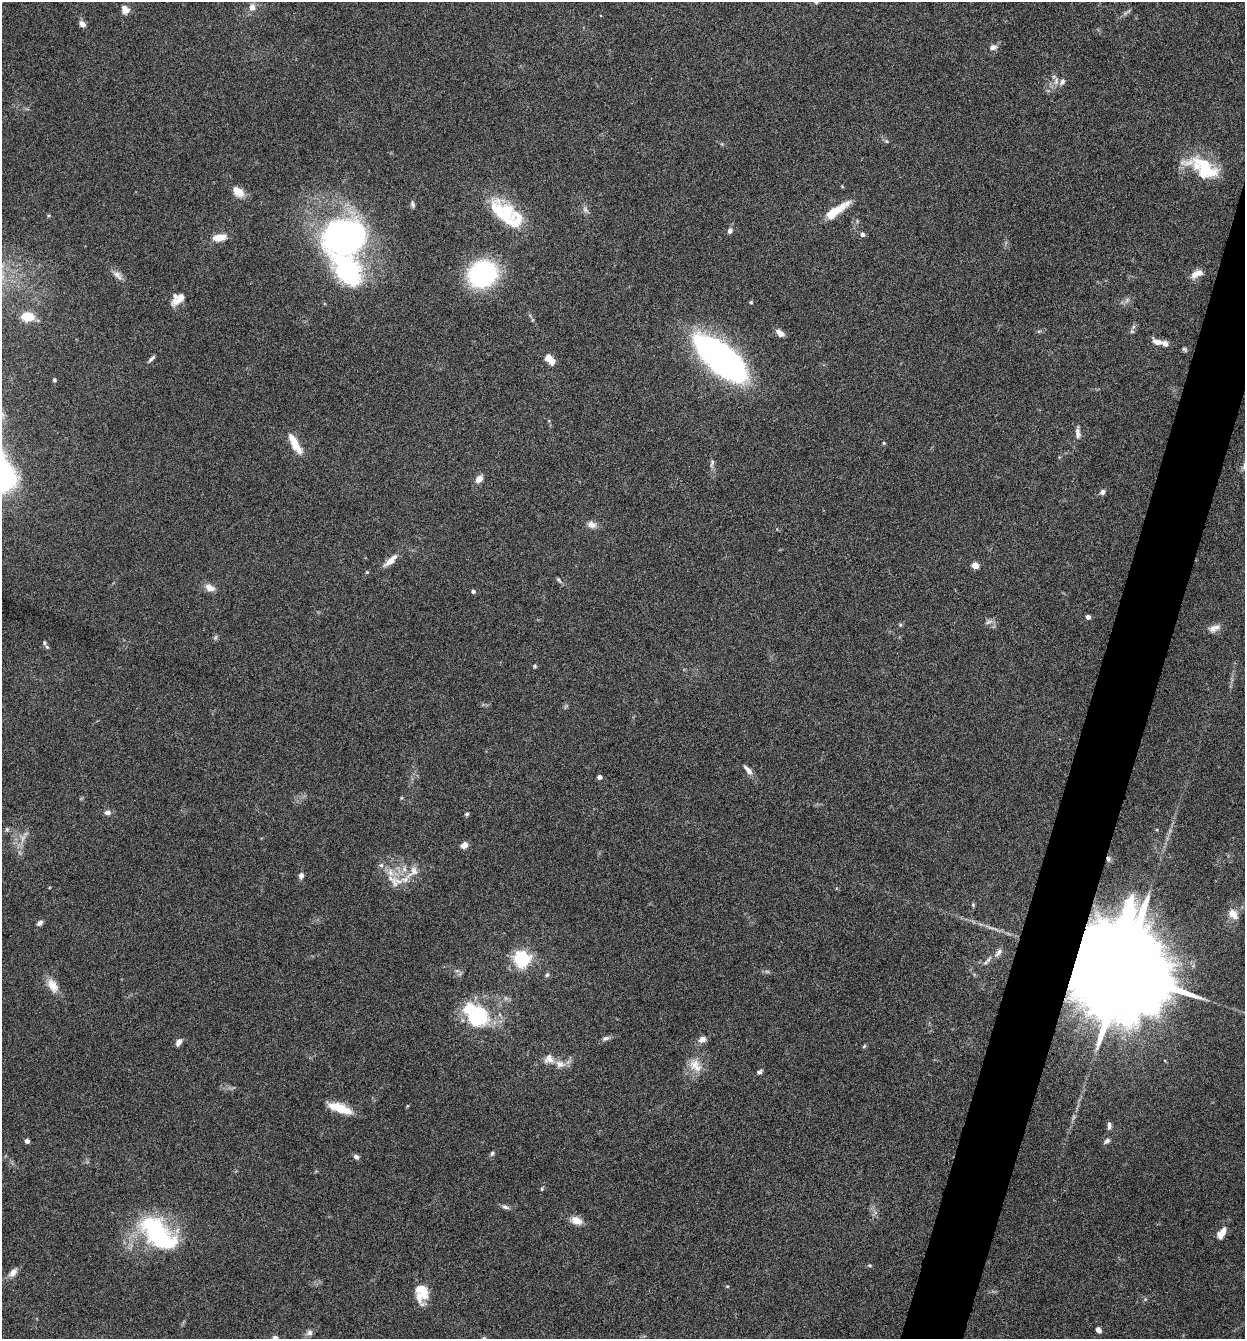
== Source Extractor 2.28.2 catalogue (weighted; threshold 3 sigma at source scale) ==
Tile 10 of 4 x 4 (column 2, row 3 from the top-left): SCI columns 1373-2615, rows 1340-2676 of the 5359 x 5349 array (HDU 1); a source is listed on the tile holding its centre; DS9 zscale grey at full resolution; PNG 1247 x 1341 px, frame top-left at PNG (2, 2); no overlay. Shown black and unused: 4% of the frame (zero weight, under 4 of 8 exposures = <1% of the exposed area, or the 3 px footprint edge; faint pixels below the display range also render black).
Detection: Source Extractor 2.28.2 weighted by HDU 2 'WHT'; one run over the whole footprint, this tile lists its part. Background 0.125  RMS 0.005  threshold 0.0203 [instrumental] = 3 sigma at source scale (4.09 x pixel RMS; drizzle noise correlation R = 1.36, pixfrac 0.8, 0.05/0.05 arcsec/px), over >= 5 px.
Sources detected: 108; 3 too faint to see at this stretch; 1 inside a brighter object's white glare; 1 cosmic-ray / hot-pixel residue — not listed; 9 inside a brighter listed object's ellipse — not listed separately; the other 94 listed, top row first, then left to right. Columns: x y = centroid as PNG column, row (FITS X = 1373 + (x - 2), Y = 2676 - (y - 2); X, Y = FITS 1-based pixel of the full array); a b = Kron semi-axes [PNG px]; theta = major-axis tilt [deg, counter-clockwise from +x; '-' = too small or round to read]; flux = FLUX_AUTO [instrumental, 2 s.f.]
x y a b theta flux
252 7 10 8 -90 2.9
125 10 11 9 -68 3.1
82 24 8 5 -41 2.5
993 47 11 7 20 2.1
1062 82 11 7 48 2.2
886 141 6 5 - 0.76
1203 168 44 20 -27 23
238 192 16 10 -39 5
413 204 9 4 -75 0.98
585 210 10 6 -53 1.5
836 211 33 9 35 11
506 213 45 20 -37 29
730 231 8 6 65 1.7
862 234 5 5 - 1.7
345 236 42 30 11 150
219 237 14 7 11 7
346 270 37 23 -55 58
1199 273 9 7 1 3.2
117 274 13 8 -28 2.6
482 274 28 24 27 57
177 301 18 8 23 3.7
751 302 5 4 - 0.5
27 317 12 8 -5 11
1039 331 6 4 18 0.64
780 333 9 6 -34 3.3
1157 342 13 7 -20 3.4
1184 349 7 5 -44 0.79
152 358 12 4 45 1.3
549 359 13 8 -43 4.9
721 359 58 24 -39 150
54 380 4 4 - 0.69
1078 433 14 6 -83 2.2
294 442 22 8 -62 8
884 443 4 4 - 0.51
712 463 12 4 68 1.2
479 479 8 6 46 3.7
1102 492 7 6 - 1.4
592 525 11 8 -17 2.7
390 560 21 7 42 4.5
975 565 4 4 - 9.2
367 572 4 4 - 0.49
559 580 9 4 -54 0.79
210 588 12 7 -24 3.6
473 591 4 4 - 1.2
1088 617 4 4 - 2.5
988 622 12 4 24 1.3
900 625 5 4 - 0.6
1214 628 16 8 20 3.3
47 647 5 5 - 0.77
535 666 6 4 -2 0.71
748 770 15 6 -48 2.5
599 777 4 4 - 2.2
107 812 7 6 - 1.9
467 814 5 4 - 0.88
7 829 7 5 -69 0.84
464 845 7 6 - 3.2
413 871 24 12 45 7.4
301 876 7 5 72 1.8
393 881 26 10 -49 6.5
973 905 5 4 - 0.5
1233 914 14 10 -49 4.7
40 923 7 5 38 1.5
999 952 10 5 56 1.1
522 959 6 6 - 160
457 971 7 4 0 0.88
1125 972 40 21 -22 20000
547 975 6 5 - 0.88
53 986 20 11 -61 5.6
477 1017 29 27 27 32
605 1038 9 5 17 1.5
702 1039 7 6 - 3.3
179 1042 9 6 55 2.3
864 1046 6 4 45 0.68
560 1064 14 10 -10 4
695 1065 21 14 -47 6.8
759 1072 8 5 34 1
340 1108 25 8 -21 12
1109 1125 11 5 -88 1.4
27 1141 4 4 - 1.9
1107 1141 9 5 35 1.4
492 1153 7 5 71 0.84
356 1157 6 5 - 1.6
542 1189 5 4 - 0.5
505 1207 10 5 -22 1.4
576 1220 11 8 -22 5.2
157 1232 58 26 -37 48
1222 1233 14 7 61 4.7
870 1265 5 4 - 0.56
13 1272 12 7 48 3
727 1286 5 3 - 0.45
422 1293 20 13 88 10
1098 1330 6 5 - 2.1
309 1333 8 8 - 1.6
275 1338 5 5 - 2.3
Overlapping masked pixels (flux is a lower limit): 1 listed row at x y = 1125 972
Isophote crosses this tile's border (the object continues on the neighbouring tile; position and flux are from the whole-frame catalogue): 1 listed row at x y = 275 1338